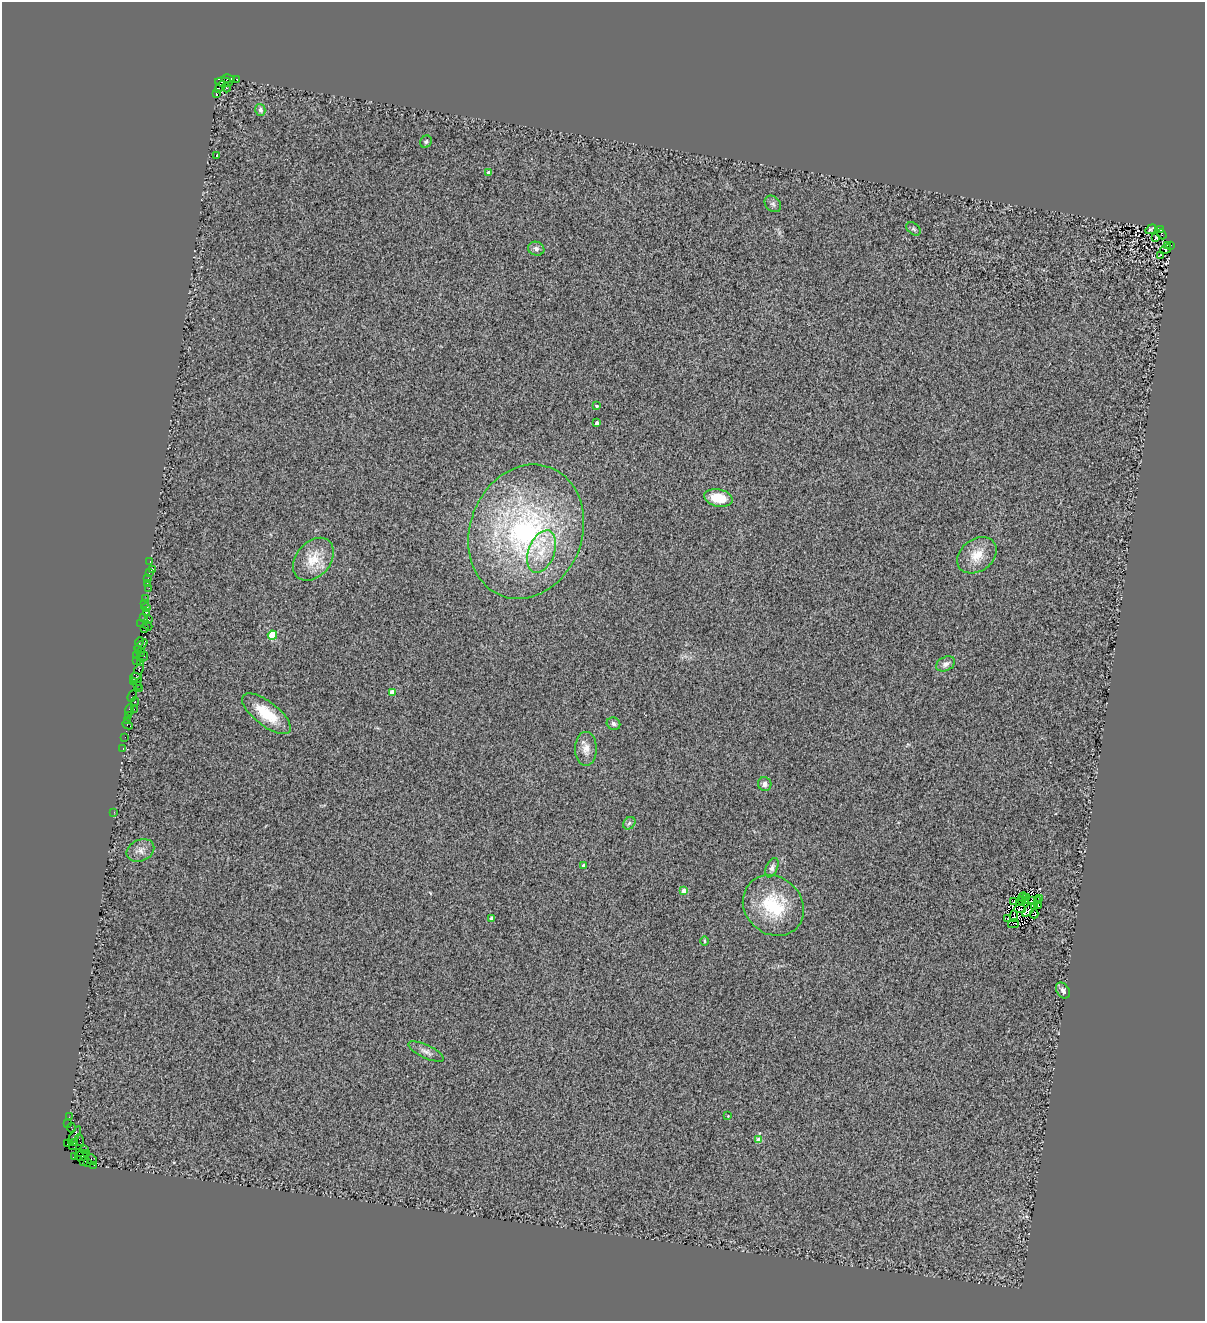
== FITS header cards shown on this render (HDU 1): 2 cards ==
NAXIS1  =                 1203
NAXIS2  =                 1319

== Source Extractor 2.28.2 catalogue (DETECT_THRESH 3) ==
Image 1203 x 1319 px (HDU 1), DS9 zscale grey, 1 PNG px = 1 image px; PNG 1207 x 1323 px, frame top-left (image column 1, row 1319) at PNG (2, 2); each listed source drawn as its Kron ellipse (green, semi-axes under 4 px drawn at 4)
Background 1.87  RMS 0.51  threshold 1.54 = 3 sigma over >= 5 px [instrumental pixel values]
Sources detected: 120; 2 with non-positive FLUX_AUTO (blend fragments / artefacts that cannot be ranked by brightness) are neither listed nor drawn; the other 118 listed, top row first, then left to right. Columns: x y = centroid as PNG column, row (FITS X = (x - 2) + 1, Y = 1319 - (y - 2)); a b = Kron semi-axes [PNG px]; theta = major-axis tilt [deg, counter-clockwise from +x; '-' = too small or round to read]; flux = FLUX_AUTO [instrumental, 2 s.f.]
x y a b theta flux
228 79 6 4 -11 430
237 79 3 3 - 260
224 82 9 4 -7 2100
220 87 7 3 48 1700
226 88 5 3 - 340
216 94 4 3 - 820
260 110 6 5 - 80
426 142 6 5 - 60
217 156 3 3 - 210
488 172 3 3 - 140
773 204 9 7 -46 110
913 229 8 5 -40 73
1151 229 6 3 35 47
1161 229 4 2 - 230
1162 234 5 3 - 900
1156 237 3 3 - 46
1167 245 2 2 - 88
1171 245 3 2 - 160
536 249 8 7 - 110
1165 249 6 3 34 3.4
1160 255 4 2 - 33
597 406 3 3 - 49
597 423 4 3 - 140
718 498 14 8 -11 830
526 532 69 56 69 8800
542 552 22 13 69 820
977 555 21 16 37 640
313 559 24 17 49 850
150 562 3 2 - 64
152 570 3 3 - 70
149 573 2 2 - 120
148 578 2 2 - 20
147 583 4 2 - 190
149 588 2 2 - 37
145 599 3 2 - 110
144 603 2 2 - 53
146 608 4 3 - 160
146 613 3 3 - 240
144 617 3 2 - 130
149 620 3 3 - 660
141 624 2 2 - 130
148 626 5 3 - 210
145 628 3 3 - 140
272 635 4 4 - 1700
139 642 5 3 - 310
141 645 7 3 43 630
138 649 2 2 - 210
141 652 4 3 - 84
137 656 3 2 - 42
143 657 5 2 - 130
136 661 2 2 - 200
140 662 4 2 - 330
946 664 10 7 27 180
138 672 11 3 63 660
136 678 6 4 -22 590
134 682 4 2 - 190
137 685 2 2 - 85
139 688 2 2 - 77
392 692 4 4 - 460
132 696 6 4 66 260
135 701 4 3 - 96
134 709 2 2 - 23
129 710 6 3 -88 480
266 714 29 12 -38 1100
128 715 3 3 - 170
128 720 2 2 - 81
613 724 7 6 - 110
128 725 5 3 - 460
125 737 2 2 - 100
123 749 3 2 - 32
586 749 17 11 90 330
765 784 7 6 - 130
114 812 3 2 - 29
629 823 7 5 46 79
140 850 14 10 24 250
584 866 3 3 - 160
772 868 10 5 67 120
684 891 4 4 - 530
1023 897 5 3 - 42
1027 897 3 2 - 14
1040 898 3 2 - 31
1022 900 4 2 - 57
1025 901 3 2 - 30
1033 901 4 3 - 55
1038 901 4 2 - 23
1014 902 3 2 - 36
773 905 32 28 -45 2000
1035 906 2 2 - 19
1039 906 3 2 - 28
1020 909 6 2 0 50
1029 910 8 4 47 30
1034 914 4 3 - 21
1014 916 5 3 - 45
492 918 4 3 - 190
1008 918 3 2 - 17
1013 924 5 2 - 23
704 941 4 3 - 40
1063 990 9 6 -57 130
426 1052 19 6 -25 190
728 1116 4 3 - 23
69 1117 3 2 - 32
68 1123 2 2 - 36
71 1128 4 2 - 180
75 1135 10 4 58 940
79 1140 6 2 -71 160
759 1140 4 4 - 490
74 1143 3 2 - 1200
67 1144 3 2 - 150
72 1145 3 3 - 1100
84 1149 4 3 - 660
79 1153 3 2 - 33
86 1153 3 2 - 1200
82 1156 7 5 11 2100
75 1157 3 2 - 140
91 1159 6 3 -39 300
84 1161 4 2 - 200
87 1163 3 2 - 47
94 1165 3 2 - 82
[2 non-positive-flux detections neither listed nor drawn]